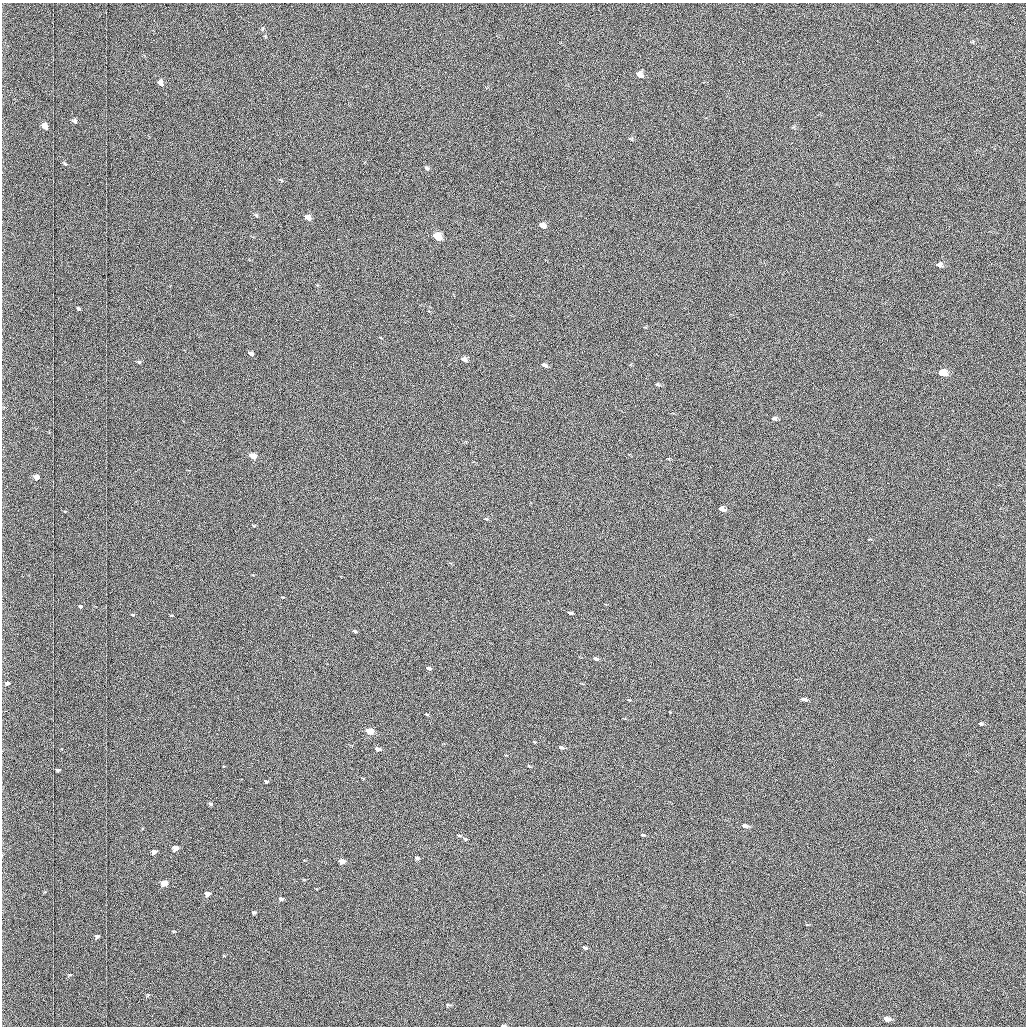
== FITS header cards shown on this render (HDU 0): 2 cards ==
NAXIS1  =                 1024 /fastest changing axis
NAXIS2  =                 1024 /next to fastest changing axis

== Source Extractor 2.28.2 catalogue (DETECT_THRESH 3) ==
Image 1024 x 1024 px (HDU 0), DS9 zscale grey, 1 PNG px = 1 image px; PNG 1028 x 1028 px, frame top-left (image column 1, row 1024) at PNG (2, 3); no overlay
Background 1030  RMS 5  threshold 15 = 3 sigma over >= 5 px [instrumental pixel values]
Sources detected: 58; all 58 listed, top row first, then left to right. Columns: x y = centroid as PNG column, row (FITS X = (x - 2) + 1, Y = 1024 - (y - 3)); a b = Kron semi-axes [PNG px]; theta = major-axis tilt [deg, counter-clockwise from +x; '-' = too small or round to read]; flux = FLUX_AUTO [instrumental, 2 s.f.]
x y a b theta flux
639 74 6 5 - 2100
161 83 7 5 -60 2200
75 121 7 5 -47 850
45 126 7 5 -58 2700
65 164 7 4 -42 540
427 168 5 4 - 490
281 180 6 3 -44 320
256 215 6 4 -46 410
308 218 5 4 - 2900
542 225 5 4 - 3700
438 237 6 5 - 19000
939 265 6 5 - 1400
79 309 4 3 - 500
251 353 5 4 - 1300
464 359 5 4 - 2600
139 362 6 5 - 540
544 365 5 3 - 1200
941 373 6 5 - 10000
657 384 5 4 - 390
774 418 5 4 - 860
253 456 5 4 - 8200
37 477 5 4 - 2000
721 509 5 4 - 5000
486 519 6 3 -24 350
80 606 5 4 - 480
570 613 5 3 - 750
132 614 5 3 - 340
171 615 5 3 - 310
354 631 4 3 - 560
595 659 5 3 - 1600
428 668 5 3 - 810
7 683 7 5 -3 980
803 699 5 3 - 1300
426 714 4 2 - 310
981 724 6 3 -16 450
370 731 5 4 - 11000
561 747 4 3 - 860
377 749 5 3 - 1300
58 770 5 3 - 600
266 781 5 4 - 630
210 804 6 5 - 570
744 826 6 4 -23 1700
459 835 5 2 - 360
642 835 5 3 - 290
175 848 5 4 - 2700
154 852 5 4 - 1300
417 858 4 3 - 730
342 861 5 4 - 3300
164 883 5 5 - 6100
207 894 6 5 - 2200
281 899 5 4 - 1100
254 912 6 4 11 550
97 937 6 4 32 800
585 948 5 3 - 440
148 995 5 5 - 410
448 1005 9 3 -9 530
886 1018 6 4 -25 1300
503 1025 5 2 - 1100
At the frame edge (FLAGS 8, measured only in part): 1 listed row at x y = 503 1025

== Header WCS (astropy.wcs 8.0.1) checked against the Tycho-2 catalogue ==
Header WCS as astropy/WCSLIB reads it (applying the file's SIP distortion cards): RA---TAN-SIP/DEC--TAN-SIP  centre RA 03:06:50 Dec +48:56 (46.71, +48.94 deg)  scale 1.67 arcsec/px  FOV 28.5' x 28.6'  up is -179 deg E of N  parity flipped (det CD > 0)
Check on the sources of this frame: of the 58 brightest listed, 21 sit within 2.5 arcsec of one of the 34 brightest Tycho-2 stars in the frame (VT <= 12.17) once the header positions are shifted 0.10 arcsec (0.08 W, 0.06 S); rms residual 0.98 arcsec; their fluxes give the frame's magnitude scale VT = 19.66 - 2.5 log10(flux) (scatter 0.22 mag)
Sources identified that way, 21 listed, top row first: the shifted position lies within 2.5 arcsec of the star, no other Tycho-2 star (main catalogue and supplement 1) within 5.0 arcsec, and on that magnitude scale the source's flux lands within +1.5 / -3 mag of the star's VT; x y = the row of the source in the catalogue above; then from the Tycho-2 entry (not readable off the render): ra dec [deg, ICRS J2000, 3 dp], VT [Tycho-2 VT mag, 2 dp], TYC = Tycho-2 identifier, HIP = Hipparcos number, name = IAU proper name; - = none
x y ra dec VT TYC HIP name
639 74 46.616 +48.736 11.76 3314-1619-1 - -
45 126 47.035 +48.756 11.63 3318-1002-1 - -
308 218 46.851 +48.800 10.96 3318-412-1 - -
542 225 46.686 +48.806 10.73 3318-1207-1 - -
438 237 46.759 +48.810 9.54 3318-20-1 - -
939 265 46.407 +48.826 11.40 3318-1121-1 - -
251 353 46.893 +48.863 11.43 3318-844-1 - -
941 373 46.405 +48.876 9.33 3318-744-1 - -
774 418 46.524 +48.896 11.94 3318-478-1 - -
253 456 46.892 +48.911 10.59 3318-510-1 - -
37 477 47.045 +48.919 11.50 3318-988-1 - -
721 509 46.562 +48.938 10.40 3318-18-1 - -
803 699 46.505 +49.027 11.73 3318-502-1 - -
370 731 46.813 +49.039 9.70 3318-216-1 - -
744 826 46.548 +49.085 12.06 3318-1128-1 - -
175 848 46.952 +49.092 11.30 3318-80-1 - -
342 861 46.834 +49.100 10.69 3318-1528-1 - -
164 883 46.960 +49.108 10.19 3318-1062-1 - -
207 894 46.930 +49.114 11.35 3318-390-1 - -
281 899 46.878 +49.117 12.15 3318-918-1 - -
503 1025 46.721 +49.177 11.40 3318-150-1 - -